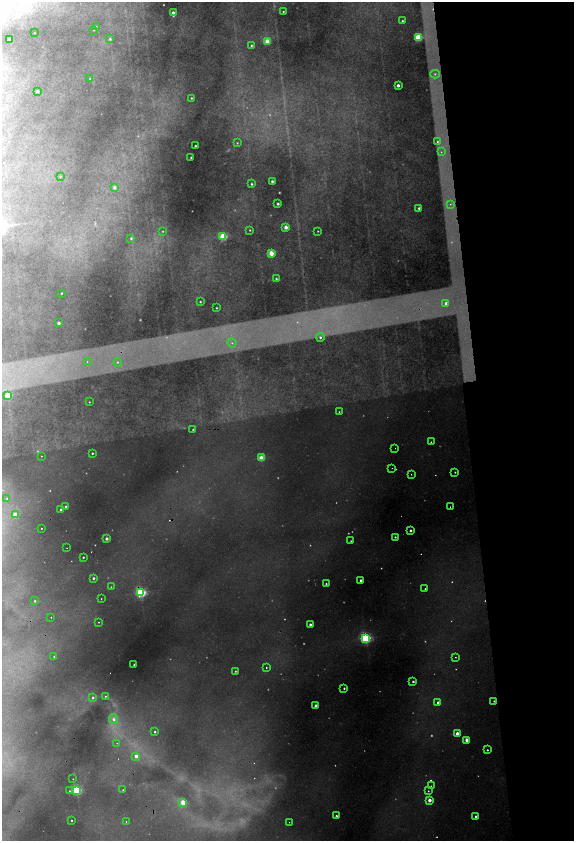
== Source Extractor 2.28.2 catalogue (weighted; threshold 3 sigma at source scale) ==
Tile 12 of 4 x 4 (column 4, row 3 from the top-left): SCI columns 3757-4899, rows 1679-3356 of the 5116 x 6714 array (HDU 1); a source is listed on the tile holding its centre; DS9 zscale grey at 2 x 2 block average (1 PNG px = mean of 2 x 2 image px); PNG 576 x 843 px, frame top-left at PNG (2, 2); each listed source drawn as its Kron ellipse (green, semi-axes under 4 px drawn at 4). Shown black and unused: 18% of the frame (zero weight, under 2 of 4 exposures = <1% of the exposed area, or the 3 px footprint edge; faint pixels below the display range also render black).
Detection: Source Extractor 2.28.2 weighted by HDU 2 'WHT'; one run over the whole footprint, this tile lists its part. Background 0.485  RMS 0.025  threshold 0.112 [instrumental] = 3 sigma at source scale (4.5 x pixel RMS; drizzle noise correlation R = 1.50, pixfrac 1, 0.05/0.05 arcsec/px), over >= 5 px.
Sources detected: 159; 39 too faint to see at this stretch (2 x 2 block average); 6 cosmic-ray / hot-pixel residue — neither listed nor drawn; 1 inside a brighter listed object's ellipse — not listed separately; the other 113 listed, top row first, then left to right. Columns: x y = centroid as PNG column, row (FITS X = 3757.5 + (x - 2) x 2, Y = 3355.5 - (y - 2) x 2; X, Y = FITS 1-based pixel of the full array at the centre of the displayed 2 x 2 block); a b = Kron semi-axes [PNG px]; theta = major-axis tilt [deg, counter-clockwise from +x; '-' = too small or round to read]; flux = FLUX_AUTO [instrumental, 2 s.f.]
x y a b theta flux
283 12 2 2 - 4.6
173 13 3 2 - 40
402 21 2 2 - 5.8
96 27 2 2 - 3.9
94 30 2 2 - 2.2
34 33 2 2 - 2.3
418 38 3 3 - 330
10 39 2 2 - 43
110 39 3 3 - 8.4
267 41 3 3 - 120
251 45 2 2 - 6.3
435 74 5 4 - 19
90 78 2 2 - 3.8
398 85 2 2 - 28
37 91 2 2 - 20
191 98 2 2 - 6
437 142 2 2 - 4
237 143 3 2 - 4.8
195 146 2 2 - 9.8
441 152 2 2 - 2.4
191 157 2 2 - 6.5
60 177 3 3 - 5.6
272 181 2 2 - 14
252 184 3 2 - 9.2
114 187 3 3 - 20
278 204 2 2 - 13
450 204 4 3 - 13
419 208 2 2 - 12
286 227 3 2 - 48
250 230 2 2 - 4.9
163 231 2 2 - 3.6
318 231 2 2 - 3.7
223 237 3 3 - 340
131 238 3 3 - 9.7
271 253 3 3 - 130
276 279 2 2 - 7.3
61 293 2 2 - 4.8
200 302 2 2 - 5.4
446 303 3 3 - 22
216 308 2 2 - 4.9
59 323 2 2 - 23
320 337 4 4 - 18
232 343 4 4 - 17
87 362 2 2 - 3.8
117 362 4 4 - 15
8 395 3 3 - 240
89 402 2 2 - 3.5
339 412 2 2 - 3.6
193 429 2 2 - 3.8
431 442 2 2 - 6.3
395 448 2 2 - 4.5
92 453 2 2 - 8
41 456 2 2 - 5.6
261 458 3 3 - 170
392 468 2 2 - 2.9
455 472 2 2 - 5.5
411 474 2 2 - 4.9
7 498 3 3 - 6
66 506 2 2 - 11
450 507 2 2 - 3.2
61 510 2 2 - 14
15 515 2 2 - 110
41 528 2 2 - 8.4
411 531 2 2 - 15
395 537 2 2 - 7.7
106 539 2 2 - 26
351 541 2 2 - 3.4
67 548 2 2 - 2.3
83 557 2 2 - 5.6
93 578 2 2 - 12
361 580 2 2 - 21
326 584 2 2 - 6.6
111 587 2 2 - 4.3
425 589 2 2 - 10
141 593 3 3 - 790
101 599 2 2 - 4.5
35 601 2 2 - 7.6
51 617 2 2 - 3.1
99 622 2 2 - 3.5
310 625 2 2 - 18
366 638 4 3 - 780
54 656 2 2 - 4.1
455 657 2 2 - 4.7
134 665 2 2 - 7
266 668 2 2 - 5.5
235 671 2 2 - 4.9
413 681 2 2 - 12
344 688 2 2 - 8.9
105 696 2 2 - 6.2
93 697 3 3 - 9.9
494 701 2 2 - 6
438 703 2 2 - 23
316 706 2 2 - 62
113 719 5 4 - 25
155 732 2 2 - 8.9
457 733 2 2 - 47
467 740 2 2 - 87
117 743 2 2 - 2.4
487 750 2 2 - 7
136 756 3 3 - 33
73 779 2 2 - 2.5
431 786 2 2 - 5.8
77 790 3 3 - 670
123 790 2 2 - 5.5
69 791 2 2 - 5.1
428 791 2 2 - 4.1
429 800 2 2 - 51
183 803 3 2 - 160
336 816 2 2 - 11
476 817 2 2 - 32
71 820 2 2 - 16
126 822 2 2 - 4.9
289 822 2 2 - 1.9
Overlapping masked pixels (flux is a lower limit): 1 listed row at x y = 141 593
Diffuse or blended objects may show on this block-average render without a row.